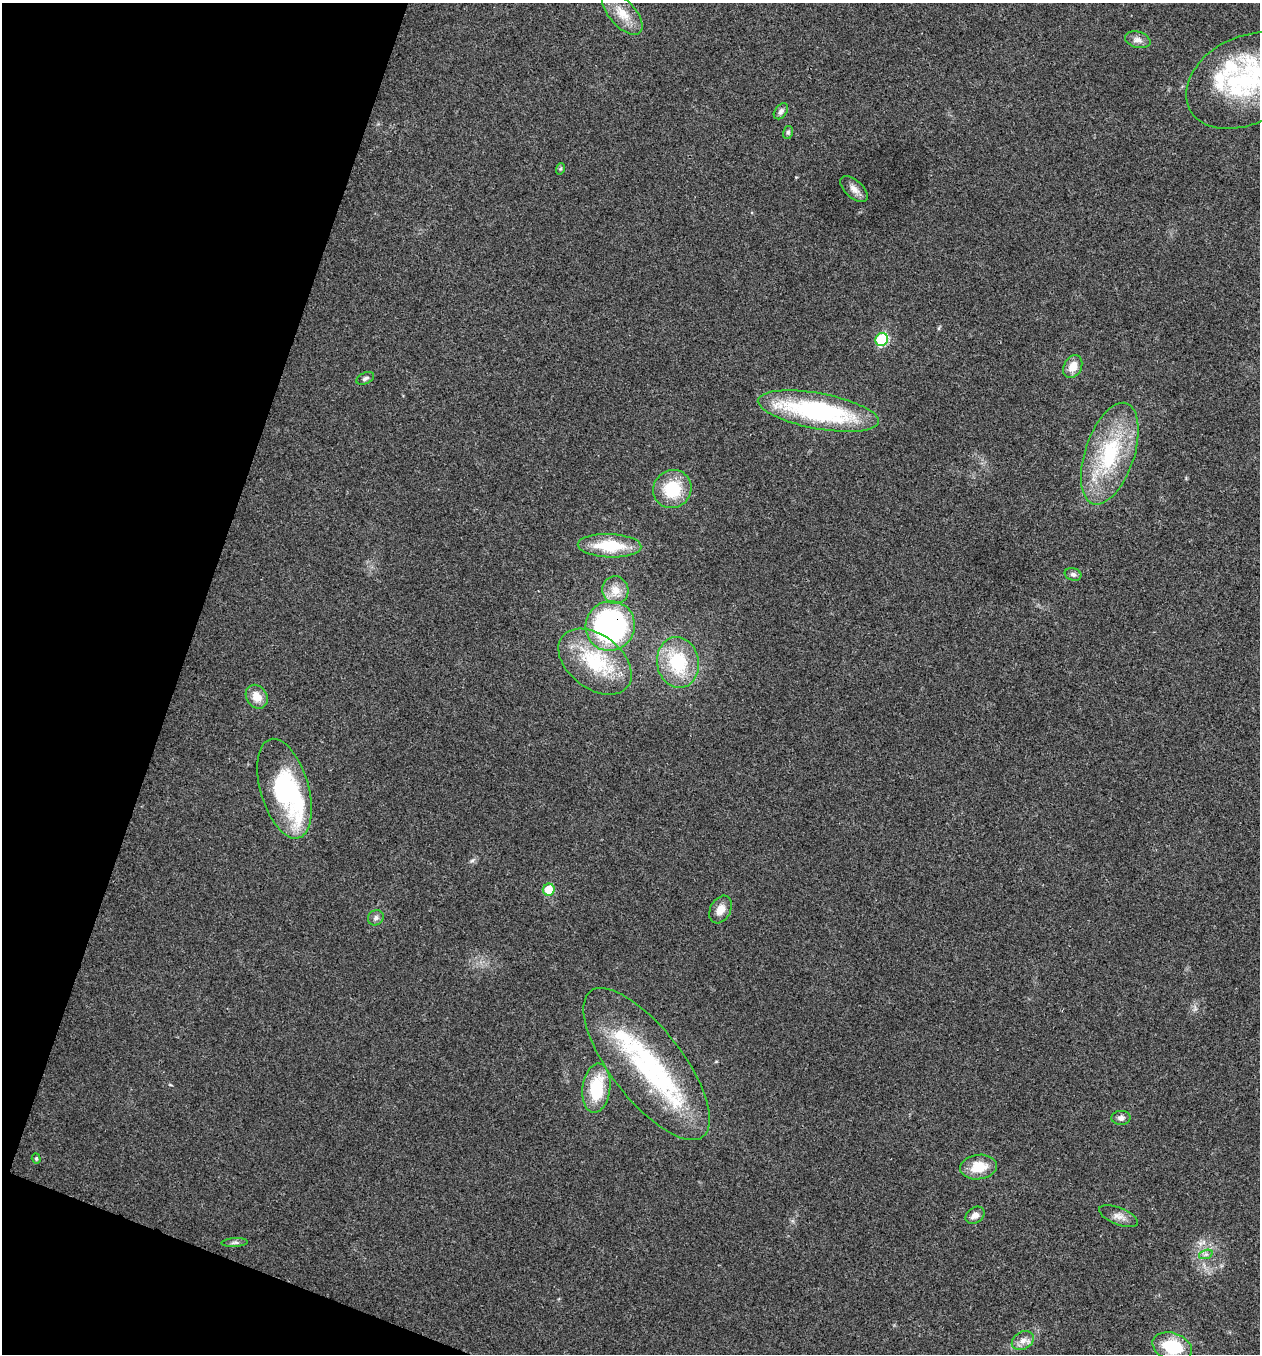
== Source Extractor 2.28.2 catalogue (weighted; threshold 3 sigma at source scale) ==
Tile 9 of 4 x 4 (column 1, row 3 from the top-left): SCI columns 136-1393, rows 1358-2709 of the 5432 x 5417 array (HDU 1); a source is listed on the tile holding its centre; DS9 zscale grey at full resolution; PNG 1262 x 1356 px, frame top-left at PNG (2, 3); each listed source drawn as its Kron ellipse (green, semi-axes under 4 px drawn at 4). Shown black and unused: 17% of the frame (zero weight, under 3 of 4 exposures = <1% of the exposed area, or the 3 px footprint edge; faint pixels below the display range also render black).
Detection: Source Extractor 2.28.2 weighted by HDU 2 'WHT'; one run over the whole footprint, this tile lists its part. Background 0.0246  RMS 0.0041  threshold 0.0184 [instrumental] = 3 sigma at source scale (4.5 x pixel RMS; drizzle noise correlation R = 1.50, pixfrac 1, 0.05/0.05 arcsec/px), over >= 5 px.
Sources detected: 43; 1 inside a brighter object's white glare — neither listed nor drawn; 7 inside a brighter listed object's ellipse — not listed separately; the other 35 listed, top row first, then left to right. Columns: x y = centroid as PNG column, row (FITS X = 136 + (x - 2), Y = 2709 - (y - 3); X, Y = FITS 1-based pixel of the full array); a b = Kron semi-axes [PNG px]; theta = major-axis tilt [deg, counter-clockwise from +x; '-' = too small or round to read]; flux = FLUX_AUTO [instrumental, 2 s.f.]
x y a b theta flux
622 13 26 13 -48 8.1
1138 40 13 8 -15 2.4
1245 81 63 43 28 54
781 111 9 5 52 1.2
788 132 6 5 - 0.77
560 169 6 3 70 0.56
854 189 16 8 -41 2.8
882 339 7 6 - 29
1073 367 12 9 64 5
365 378 9 5 23 1.2
818 411 61 18 -10 62
1110 454 53 24 71 36
672 489 20 18 44 17
610 546 32 11 -2 18
1073 574 8 6 -17 1.2
615 590 14 13 - 5.1
610 626 25 24 - 89
595 662 41 27 -37 28
678 662 25 21 -80 23
257 697 12 10 -56 5.4
284 789 51 24 -74 50
549 890 6 6 - 9.9
721 910 15 10 61 4
376 918 8 7 - 1.4
647 1064 92 36 -52 64
596 1088 25 14 83 19
1121 1118 9 7 1 1.7
36 1159 5 4 - 0.52
978 1167 18 12 7 9
975 1215 10 7 34 2.5
1118 1216 20 8 -22 3.1
235 1243 13 4 3 1.2
1206 1254 7 4 18 0.94
1023 1340 12 8 31 2.8
1172 1347 20 13 -18 18
Overlapping masked pixels (flux is a lower limit): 1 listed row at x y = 610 626
Isophote crosses this tile's border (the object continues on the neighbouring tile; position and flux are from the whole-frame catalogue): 1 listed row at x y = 1245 81